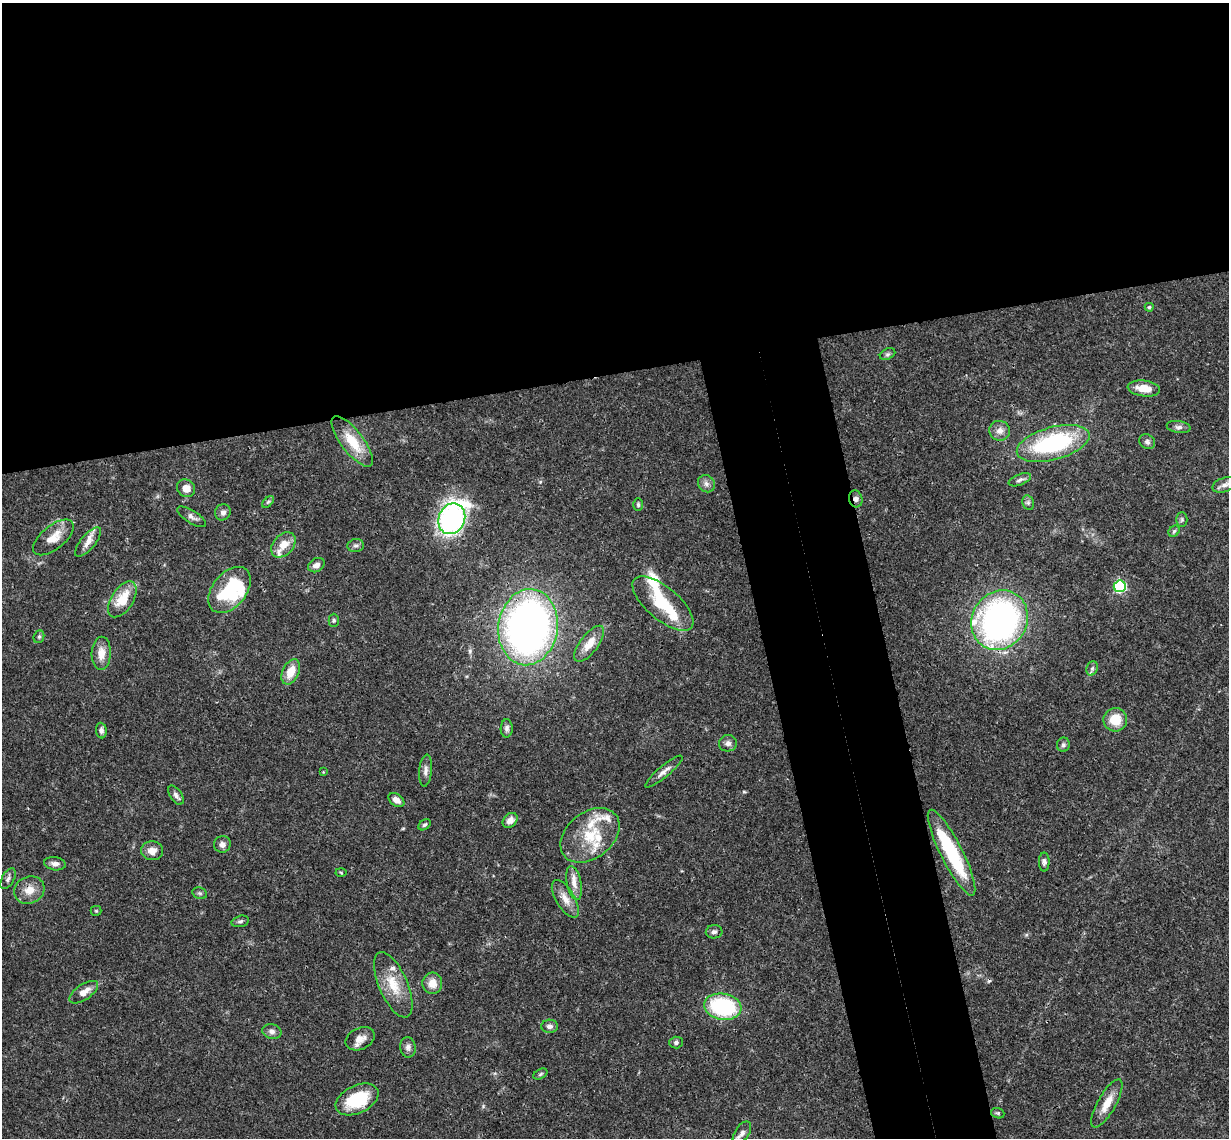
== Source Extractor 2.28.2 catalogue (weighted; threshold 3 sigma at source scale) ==
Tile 2 of 4 x 4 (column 2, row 1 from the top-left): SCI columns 1288-2514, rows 3676-4811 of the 5026 x 4964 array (HDU 1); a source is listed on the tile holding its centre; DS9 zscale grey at full resolution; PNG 1231 x 1140 px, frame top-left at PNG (2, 3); each listed source drawn as its Kron ellipse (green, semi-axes under 4 px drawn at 4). Shown black and unused: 39% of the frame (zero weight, under 3 of 4 exposures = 6% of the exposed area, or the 3 px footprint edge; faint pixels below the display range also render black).
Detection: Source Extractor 2.28.2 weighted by HDU 2 'WHT'; one run over the whole footprint, this tile lists its part. Background 0.0422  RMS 0.0029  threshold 0.0129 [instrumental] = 3 sigma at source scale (4.5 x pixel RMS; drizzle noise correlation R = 1.50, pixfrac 1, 0.05/0.05 arcsec/px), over >= 5 px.
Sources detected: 92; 4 inside a brighter object's white glare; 1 cosmic-ray / hot-pixel residue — neither listed nor drawn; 8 inside a brighter listed object's ellipse — not listed separately; the other 79 listed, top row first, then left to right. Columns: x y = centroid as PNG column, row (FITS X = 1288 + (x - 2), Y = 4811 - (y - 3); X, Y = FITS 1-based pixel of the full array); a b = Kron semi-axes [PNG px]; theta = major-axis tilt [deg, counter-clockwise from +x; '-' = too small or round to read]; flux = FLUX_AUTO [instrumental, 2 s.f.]
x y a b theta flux
1149 307 4 4 - 0.4
887 354 8 5 26 0.69
1144 388 16 8 -7 4.4
1179 427 12 6 -8 1.1
1000 431 10 10 - 2
352 441 30 11 -52 7.5
1147 442 8 7 - 0.85
1053 443 37 16 15 33
1020 480 12 5 21 0.94
706 484 9 8 - 1.3
1224 485 12 7 17 1.4
186 488 9 8 - 2.5
856 499 8 6 -74 1.1
268 502 7 4 45 0.45
1028 503 7 5 -69 0.66
638 505 6 4 -89 0.47
223 512 8 7 - 1.1
192 517 16 6 -32 1.3
452 519 16 13 67 60
1182 519 7 5 90 0.59
1174 531 6 5 - 0.53
53 537 24 11 39 4.6
88 542 18 7 51 2.4
283 545 14 10 49 3.8
356 545 8 6 8 0.8
316 565 9 6 30 1.5
1120 586 6 6 - 36
230 590 26 17 51 18
122 599 20 11 57 7.2
663 604 37 16 -40 13
334 620 7 5 90 0.51
1000 620 31 27 58 95
528 627 38 29 81 150
39 637 6 5 - 0.5
589 644 21 9 53 4
101 653 16 9 88 3.2
1092 668 7 5 69 0.66
291 672 13 8 65 4.7
1115 720 12 11 - 6.2
507 728 9 6 89 0.91
101 731 8 5 -85 0.78
728 743 9 8 - 1.2
1063 745 7 6 - 0.71
426 770 16 6 85 1.4
323 772 2 2 - 0.2
664 772 24 5 40 1.8
176 795 11 5 -55 1.1
396 800 9 6 -37 1.7
510 820 8 6 46 1.7
425 825 7 4 38 0.57
590 835 33 23 39 12
222 844 8 8 - 1.4
152 851 11 9 -2 2.3
951 853 48 11 -63 22
1044 862 9 5 -89 0.77
55 864 11 6 -9 1.3
341 872 5 3 - 0.27
8 879 11 6 61 0.99
574 883 17 7 -78 2.4
29 890 15 13 25 3.6
200 893 7 5 -20 0.59
565 899 21 9 -59 3.1
96 911 5 5 - 0.32
240 921 9 5 15 0.66
714 932 8 6 4 0.93
432 983 10 10 - 3.2
393 985 35 14 -67 7.5
84 992 16 7 35 2.7
723 1007 19 13 -9 27
550 1026 8 6 -2 1.2
272 1031 9 7 -13 1.1
360 1039 15 10 25 2.5
676 1042 6 6 - 0.74
408 1047 10 7 -82 1.2
540 1074 7 4 28 0.47
357 1099 23 14 26 13
1107 1103 27 9 61 4.4
998 1113 7 5 -19 0.49
742 1133 13 7 58 1.3
Overlapping masked pixels (flux is a lower limit): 4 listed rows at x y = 856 499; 1000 620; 528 627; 29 890